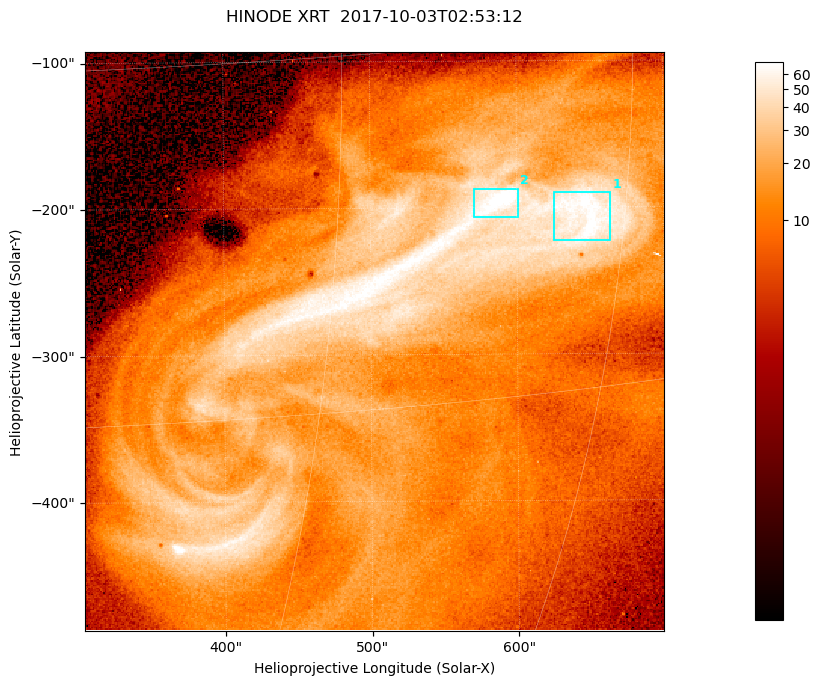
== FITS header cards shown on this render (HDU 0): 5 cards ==
TELESCOP= 'HINODE  '           /
INSTRUME= 'XRT     '           /
DATE_OBS= '2017-10-03T02:53:12.373' /
CTYPE1  = 'Solar-X '           /
CTYPE2  = 'Solar-Y '           /

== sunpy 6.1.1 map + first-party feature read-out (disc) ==
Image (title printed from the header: HINODE XRT  2017-10-03T02:53:12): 384 x 384 px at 1.03 arcsec/px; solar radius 958 arcsec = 932 px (partial field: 5.4% of the solar disc is inside the frame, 100% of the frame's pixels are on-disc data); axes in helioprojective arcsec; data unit not stated in the header (colour bar unlabelled)
Orientation: roll -0.357 deg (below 1 deg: not rotated)
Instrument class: DISC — disc imager (sunpy class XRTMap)
Bright regions (active regions / flare kernels): reference = the on-disc median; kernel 3 px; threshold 5 sigma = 48.9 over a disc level ~11.8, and >= 1.15x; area >= 147 px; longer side >= 5 px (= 5.1 arcsec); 2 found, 2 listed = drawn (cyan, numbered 1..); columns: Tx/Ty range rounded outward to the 5 arcsec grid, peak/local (2 s.f.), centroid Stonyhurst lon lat
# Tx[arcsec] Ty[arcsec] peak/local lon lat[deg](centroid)
1 625..665 -225..-190 6.5 +43 -7
2 570..605 -210..-185 6.9 +38 -7